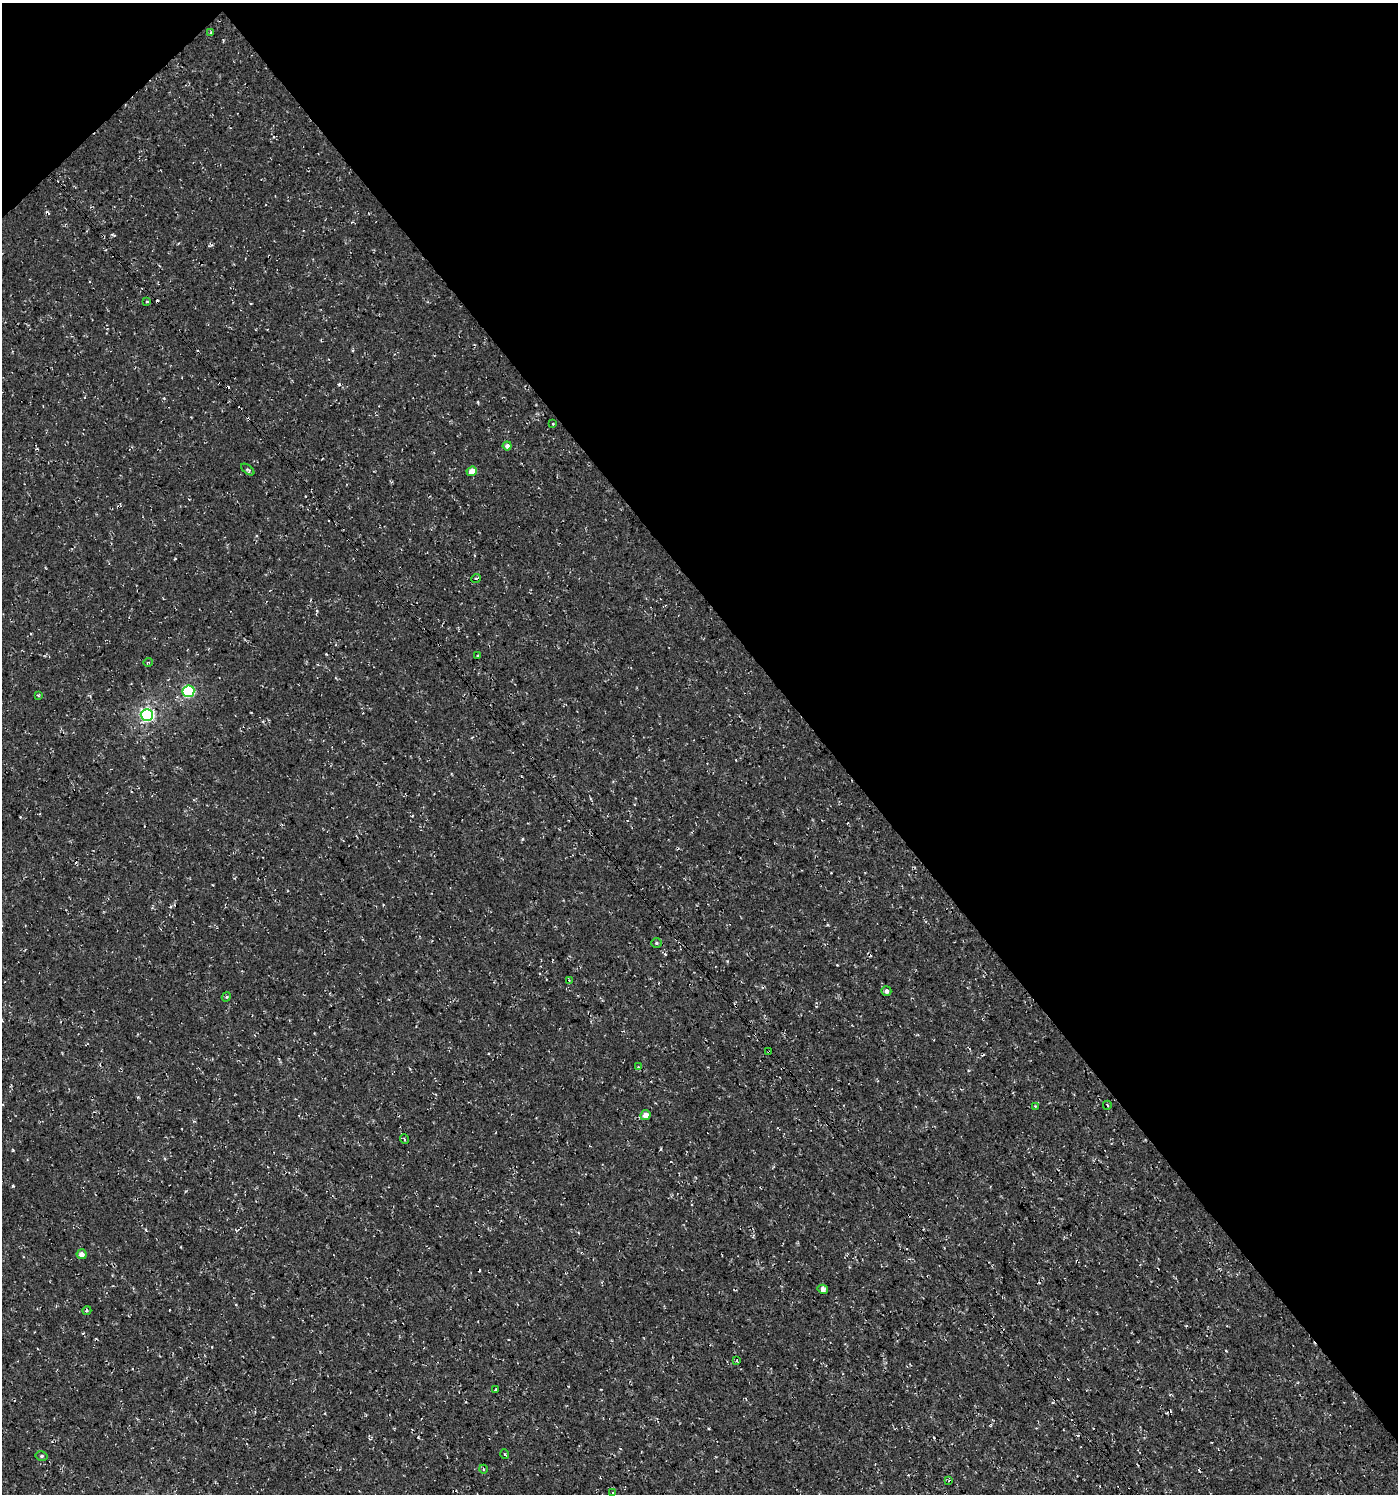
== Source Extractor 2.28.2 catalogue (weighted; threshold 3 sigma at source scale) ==
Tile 3 of 4 x 4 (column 3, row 1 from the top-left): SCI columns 2982-4377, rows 4527-6018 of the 6024 x 6064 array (HDU 1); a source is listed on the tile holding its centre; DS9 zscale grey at full resolution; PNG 1400 x 1496 px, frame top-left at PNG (2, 3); each listed source drawn as its Kron ellipse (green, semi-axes under 4 px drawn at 4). Shown black and unused: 42% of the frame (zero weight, under 3 of 4 exposures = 5% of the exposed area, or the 3 px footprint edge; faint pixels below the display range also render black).
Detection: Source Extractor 2.28.2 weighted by HDU 2 'WHT'; one run over the whole footprint, this tile lists its part. Background 5.99e-04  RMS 0.0029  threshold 0.0132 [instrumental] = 3 sigma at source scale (4.5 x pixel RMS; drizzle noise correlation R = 1.50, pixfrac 1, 0.0396/0.0396 arcsec/px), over >= 5 px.
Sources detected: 42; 10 cosmic-ray / hot-pixel residue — neither listed nor drawn; the other 32 listed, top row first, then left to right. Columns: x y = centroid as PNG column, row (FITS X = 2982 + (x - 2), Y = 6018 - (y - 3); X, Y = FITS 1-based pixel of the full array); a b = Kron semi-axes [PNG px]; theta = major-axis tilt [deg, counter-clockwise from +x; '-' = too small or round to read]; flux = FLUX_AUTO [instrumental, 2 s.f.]
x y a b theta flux
210 33 4 3 - 0.31
147 302 4 2 - 0.2
553 424 3 2 - 0.26
507 446 4 4 - 1.1
248 470 8 3 -38 0.47
472 471 5 4 - 2.8
476 578 5 3 - 0.34
478 655 3 2 - 0.32
148 662 5 3 - 0.24
188 691 6 5 - 30
38 695 4 3 - 0.29
147 715 6 6 - 53
657 943 5 5 - 0.44
569 980 4 2 - 0.27
886 991 5 5 - 0.86
226 997 5 3 - 0.34
769 1052 3 3 - 0.3
638 1067 4 3 - 0.3
1107 1105 4 2 - 0.37
1035 1106 4 3 - 0.35
645 1115 5 5 - 2.4
404 1139 5 3 - 0.28
82 1254 5 5 - 1.9
823 1289 5 4 - 1.1
87 1310 4 3 - 0.39
737 1361 3 2 - 0.27
495 1390 3 2 - 0.34
505 1454 5 3 - 0.3
42 1456 6 5 - 0.5
483 1469 4 3 - 0.27
949 1481 3 3 - 0.32
613 1493 3 2 - 0.25
Overlapping masked pixels (flux is a lower limit): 1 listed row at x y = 769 1052
Unlisted compact peaks at least as high as the median listed source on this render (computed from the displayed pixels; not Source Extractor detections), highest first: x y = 13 1186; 522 839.